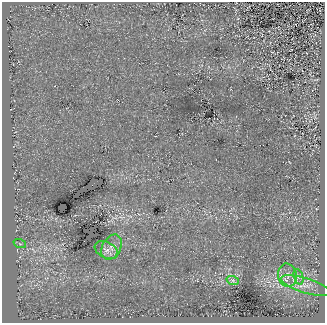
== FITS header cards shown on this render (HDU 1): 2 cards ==
NAXIS1  =                  323
NAXIS2  =                  321

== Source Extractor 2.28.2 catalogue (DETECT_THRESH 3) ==
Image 323 x 321 px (HDU 1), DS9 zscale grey, 1 PNG px = 1 image px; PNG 327 x 325 px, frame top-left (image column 1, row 321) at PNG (2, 2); each listed source drawn as its Kron ellipse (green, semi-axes under 4 px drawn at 4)
Background 251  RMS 24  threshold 71.9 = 3 sigma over >= 5 px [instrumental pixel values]
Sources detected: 7; all 7 listed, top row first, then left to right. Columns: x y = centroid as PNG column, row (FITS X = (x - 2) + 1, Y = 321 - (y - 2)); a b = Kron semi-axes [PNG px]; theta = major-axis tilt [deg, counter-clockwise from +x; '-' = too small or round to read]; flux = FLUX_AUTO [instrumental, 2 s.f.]
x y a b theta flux
20 244 6 4 -19 2200
112 247 13 9 62 11000
106 250 12 8 -28 8600
287 275 11 9 -78 12000
298 277 8 4 -72 5000
233 281 6 4 -20 3400
305 286 25 7 -17 20000